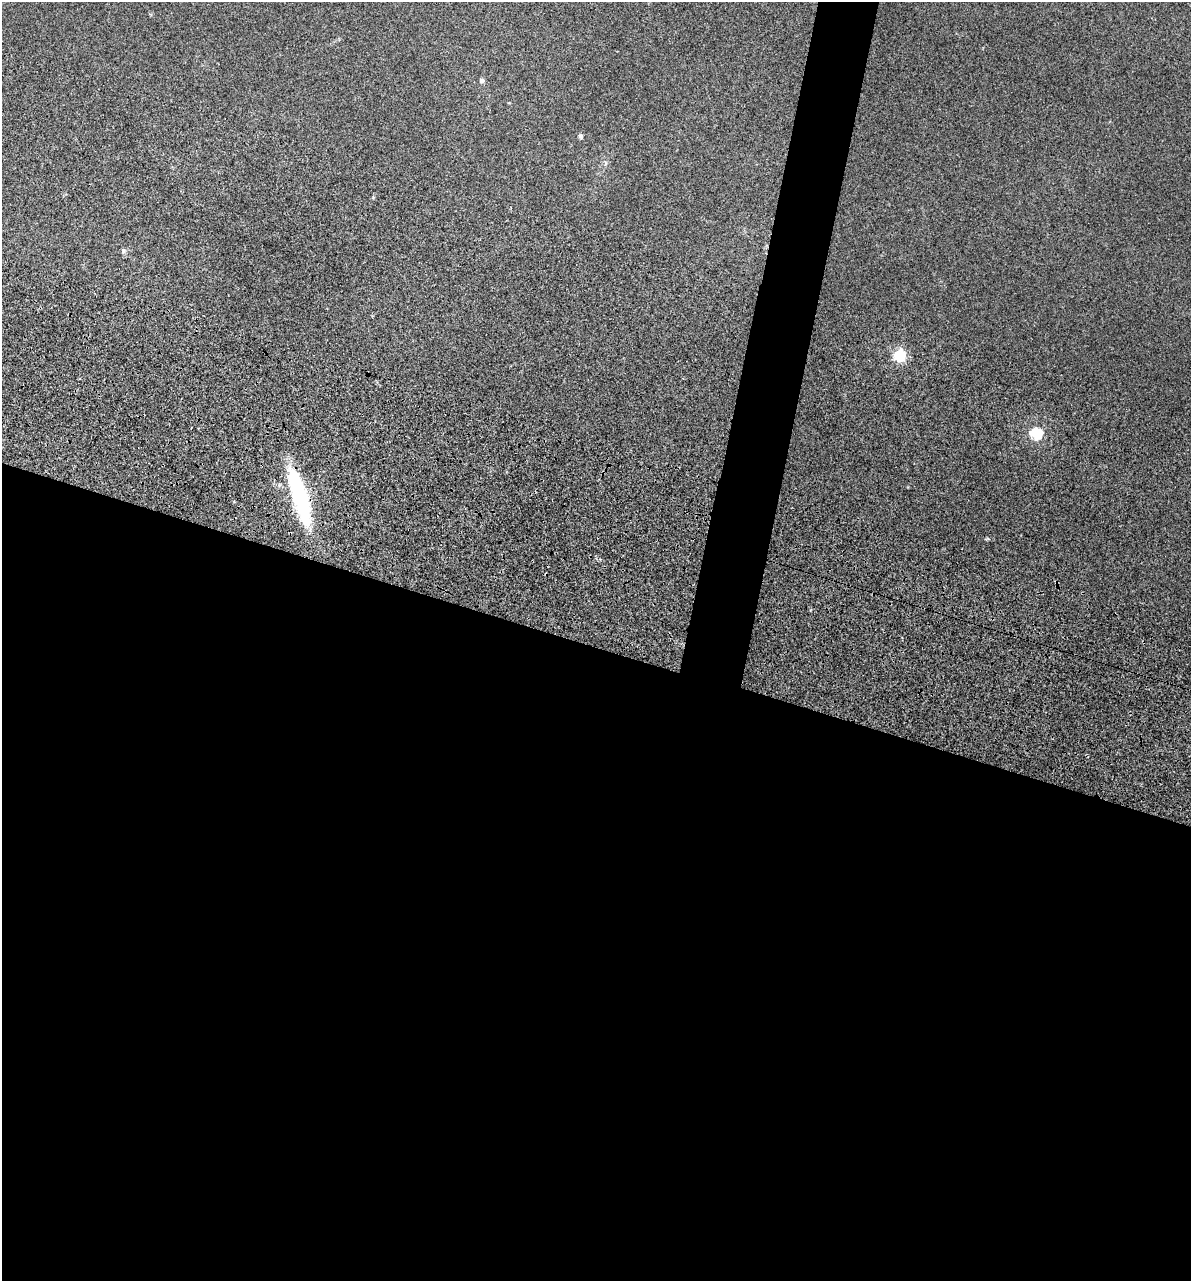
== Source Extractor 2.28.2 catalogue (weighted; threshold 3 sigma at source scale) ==
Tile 14 of 4 x 4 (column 2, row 4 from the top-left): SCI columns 1547-2735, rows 390-1668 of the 5353 x 5896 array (HDU 1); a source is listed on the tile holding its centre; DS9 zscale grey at full resolution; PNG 1193 x 1283 px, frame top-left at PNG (2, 2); no overlay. Shown black and unused: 53% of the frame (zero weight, under 3 of 5 exposures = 17% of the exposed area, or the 3 px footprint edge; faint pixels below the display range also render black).
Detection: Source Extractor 2.28.2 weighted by HDU 2 'WHT'; one run over the whole footprint, this tile lists its part. Background 0.0739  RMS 0.0068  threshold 0.0305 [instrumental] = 3 sigma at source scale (4.5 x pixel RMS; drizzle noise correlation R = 1.50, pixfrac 1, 0.05/0.05 arcsec/px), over >= 5 px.
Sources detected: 8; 1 inside a brighter object's white glare — not listed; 1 inside a brighter listed object's ellipse — not listed separately; the other 6 listed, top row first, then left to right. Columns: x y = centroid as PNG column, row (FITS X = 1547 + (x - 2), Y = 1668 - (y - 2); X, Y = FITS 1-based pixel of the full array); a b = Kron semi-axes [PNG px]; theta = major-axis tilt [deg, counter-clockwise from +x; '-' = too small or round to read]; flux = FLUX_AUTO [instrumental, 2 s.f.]
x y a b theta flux
481 81 5 4 - 2.4
581 136 6 6 - 1.3
123 251 7 5 -71 1.3
899 355 5 5 - 100
1036 433 19 17 -19 14
302 501 42 17 -84 50
Overlapping masked pixels (flux is a lower limit): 1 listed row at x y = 302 501